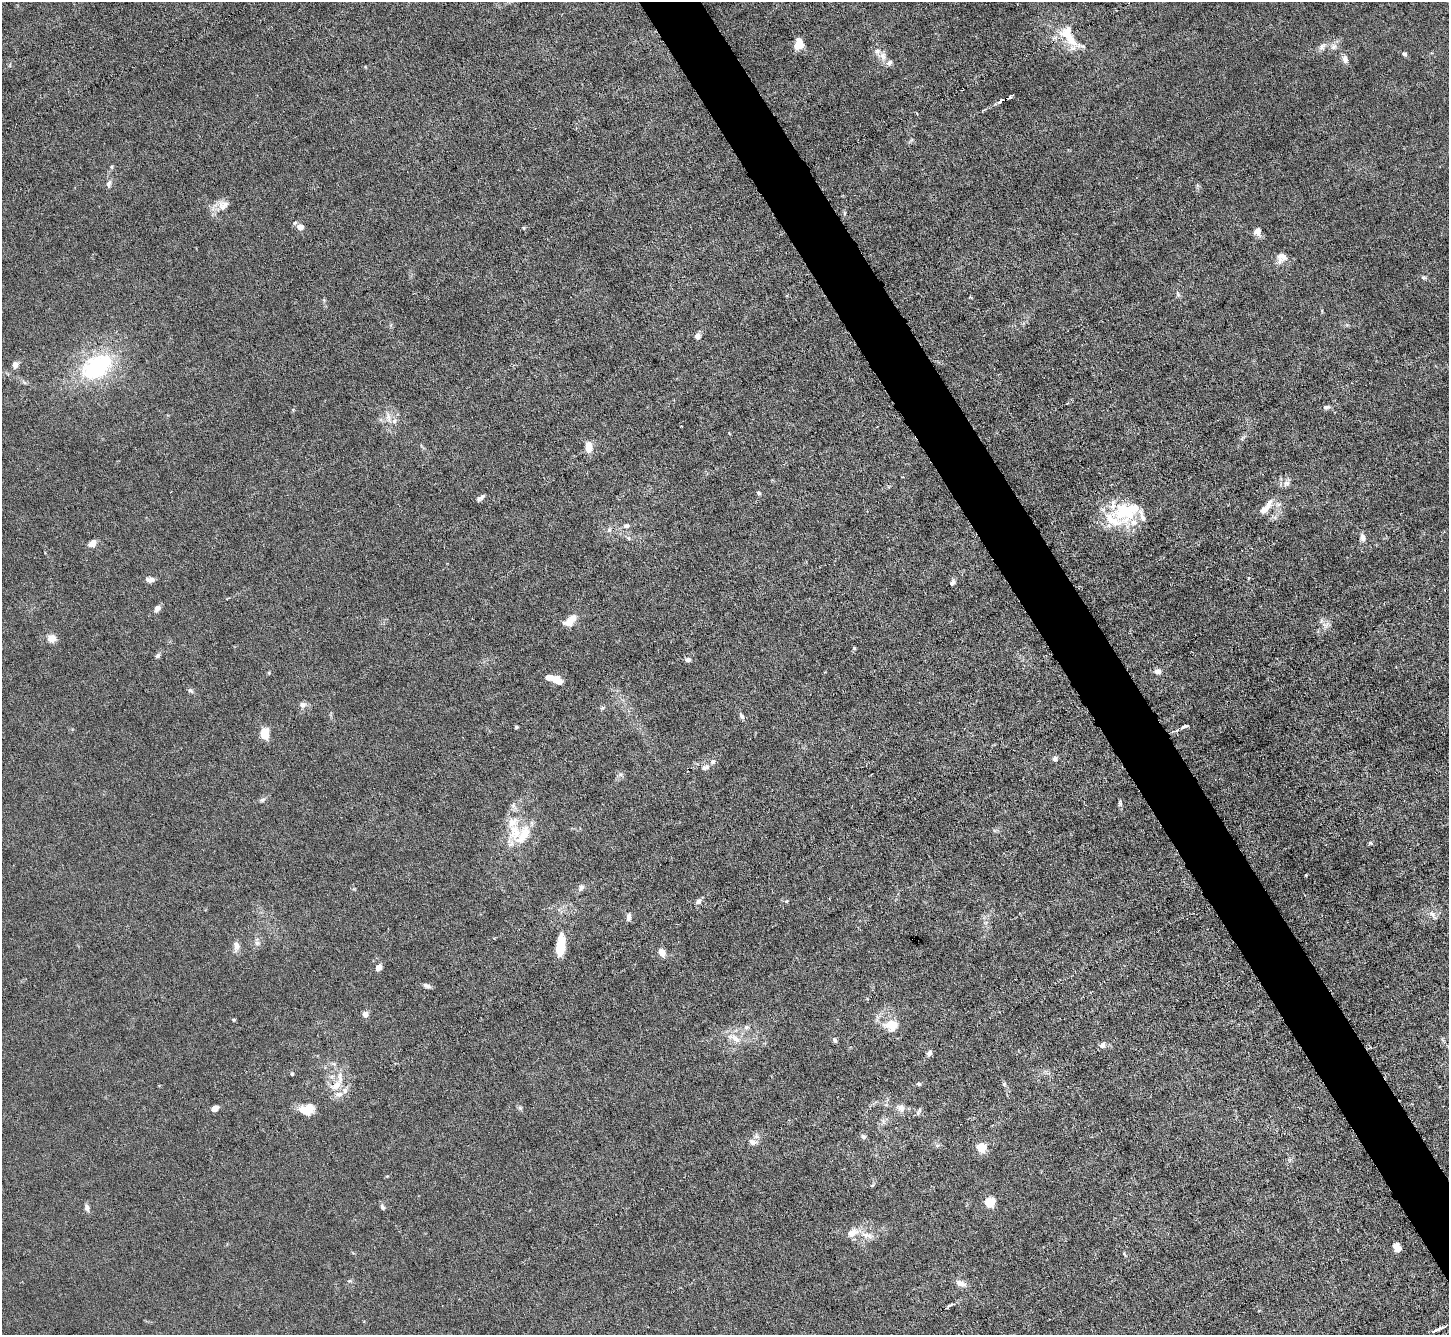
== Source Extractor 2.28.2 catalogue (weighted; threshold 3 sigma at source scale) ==
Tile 6 of 4 x 4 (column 2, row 2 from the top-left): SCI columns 1448-2894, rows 2819-4151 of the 5787 x 5775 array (HDU 1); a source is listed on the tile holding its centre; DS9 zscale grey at full resolution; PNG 1451 x 1337 px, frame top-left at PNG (2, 2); no overlay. Shown black and unused: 4% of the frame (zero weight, under 3 of 6 exposures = <1% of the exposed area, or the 3 px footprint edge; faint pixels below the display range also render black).
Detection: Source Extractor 2.28.2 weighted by HDU 2 'WHT'; one run over the whole footprint, this tile lists its part. Background 0.0245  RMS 0.0028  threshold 0.0115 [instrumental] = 3 sigma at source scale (4.09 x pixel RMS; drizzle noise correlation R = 1.36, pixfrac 0.8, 0.05/0.05 arcsec/px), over >= 5 px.
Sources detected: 122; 3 inside a brighter object's white glare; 1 cosmic-ray / hot-pixel residue — not listed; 13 inside a brighter listed object's ellipse — not listed separately; the other 105 listed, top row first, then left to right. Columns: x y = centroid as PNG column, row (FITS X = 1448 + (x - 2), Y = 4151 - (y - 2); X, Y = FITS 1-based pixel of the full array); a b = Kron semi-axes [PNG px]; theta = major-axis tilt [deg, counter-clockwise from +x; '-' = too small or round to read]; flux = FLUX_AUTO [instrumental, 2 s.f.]
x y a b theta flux
1069 36 44 16 -58 8.6
799 43 14 9 82 3.2
1322 46 13 7 47 1.2
1334 47 10 8 44 1.3
1404 54 5 5 - 0.59
883 56 13 8 -72 1.7
1345 59 11 7 -79 1.4
1001 101 12 3 39 0.74
109 183 10 6 67 0.94
223 205 16 13 12 2.7
845 213 6 4 -90 0.35
300 227 5 5 - 2.8
524 228 4 4 - 0.31
1257 232 7 7 - 2.1
1282 258 15 11 56 2.2
1423 278 8 4 -9 0.5
1178 294 9 5 -67 0.59
697 336 5 5 - 1.9
15 365 6 5 - 2
97 366 43 28 29 27
1326 407 9 5 8 0.73
389 417 18 7 -74 2.2
588 447 11 7 90 3.6
1286 483 9 8 - 1.2
759 493 6 5 - 0.49
481 498 11 5 38 0.81
1264 510 17 9 35 2.1
1123 511 33 28 -18 15
626 526 8 7 - 0.96
609 530 7 6 - 0.71
1363 537 9 6 -80 1.3
628 538 6 5 - 0.51
92 543 9 6 39 1.9
152 580 8 7 - 1.2
952 582 7 5 53 0.76
157 608 8 6 54 1.2
569 622 15 9 8 2.4
1325 626 11 5 -63 1.2
52 638 8 7 - 3
854 648 4 4 - 0.28
158 656 7 6 - 0.61
688 660 6 5 - 0.89
1158 671 9 7 -1 1.3
269 673 5 3 - 0.24
557 680 14 7 -29 3.4
190 690 9 5 -40 0.6
302 705 9 8 - 1.2
602 708 6 4 18 0.38
741 716 9 5 -66 0.73
1185 726 11 5 20 0.82
516 727 4 4 - 0.37
265 733 8 6 -84 6.5
1055 758 7 7 - 0.77
705 767 11 7 18 1.1
262 800 8 5 11 0.66
1120 803 9 5 -89 0.59
514 832 28 16 -83 7.4
1370 843 5 4 - 0.69
1306 875 3 2 - 0.25
581 887 9 7 70 0.93
698 901 8 6 55 0.89
786 901 5 5 - 0.33
1433 915 16 6 -56 1.3
629 917 10 5 83 1.1
911 939 2 2 - 0.35
257 943 9 7 -26 1
236 946 15 8 -88 1.5
561 946 28 10 84 6.3
662 952 7 6 - 2.5
379 968 7 5 60 1.6
426 986 9 5 -17 0.92
365 1014 5 5 - 2.4
234 1020 5 4 - 0.29
892 1025 15 11 0 5.1
746 1027 7 7 - 0.83
735 1039 22 9 -28 3.3
835 1040 7 5 -62 0.56
1102 1045 9 7 11 1.2
929 1052 7 5 71 0.99
334 1064 7 4 -18 0.48
292 1074 5 4 - 0.38
337 1084 24 9 49 4.2
919 1084 5 4 - 0.53
1004 1084 6 4 44 0.37
345 1090 9 6 76 1.1
215 1108 7 5 19 1.8
309 1108 14 12 -13 3.1
520 1108 7 5 -46 0.5
901 1108 12 11 - 1.6
918 1112 12 3 71 0.49
883 1121 10 5 -64 0.68
863 1136 7 6 - 0.66
752 1142 9 7 -25 1.4
982 1147 5 5 - 14
872 1185 6 4 34 0.34
990 1202 5 5 - 19
383 1207 7 5 -58 0.65
87 1208 10 6 -74 0.99
852 1233 15 9 31 2.8
867 1235 20 7 -15 2.4
1397 1248 7 5 -58 3
349 1281 6 4 39 0.39
961 1284 14 7 -22 1.8
950 1305 14 3 25 0.7
1438 1329 14 3 21 1.1
Overlapping masked pixels (flux is a lower limit): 2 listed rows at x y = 1001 101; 911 939